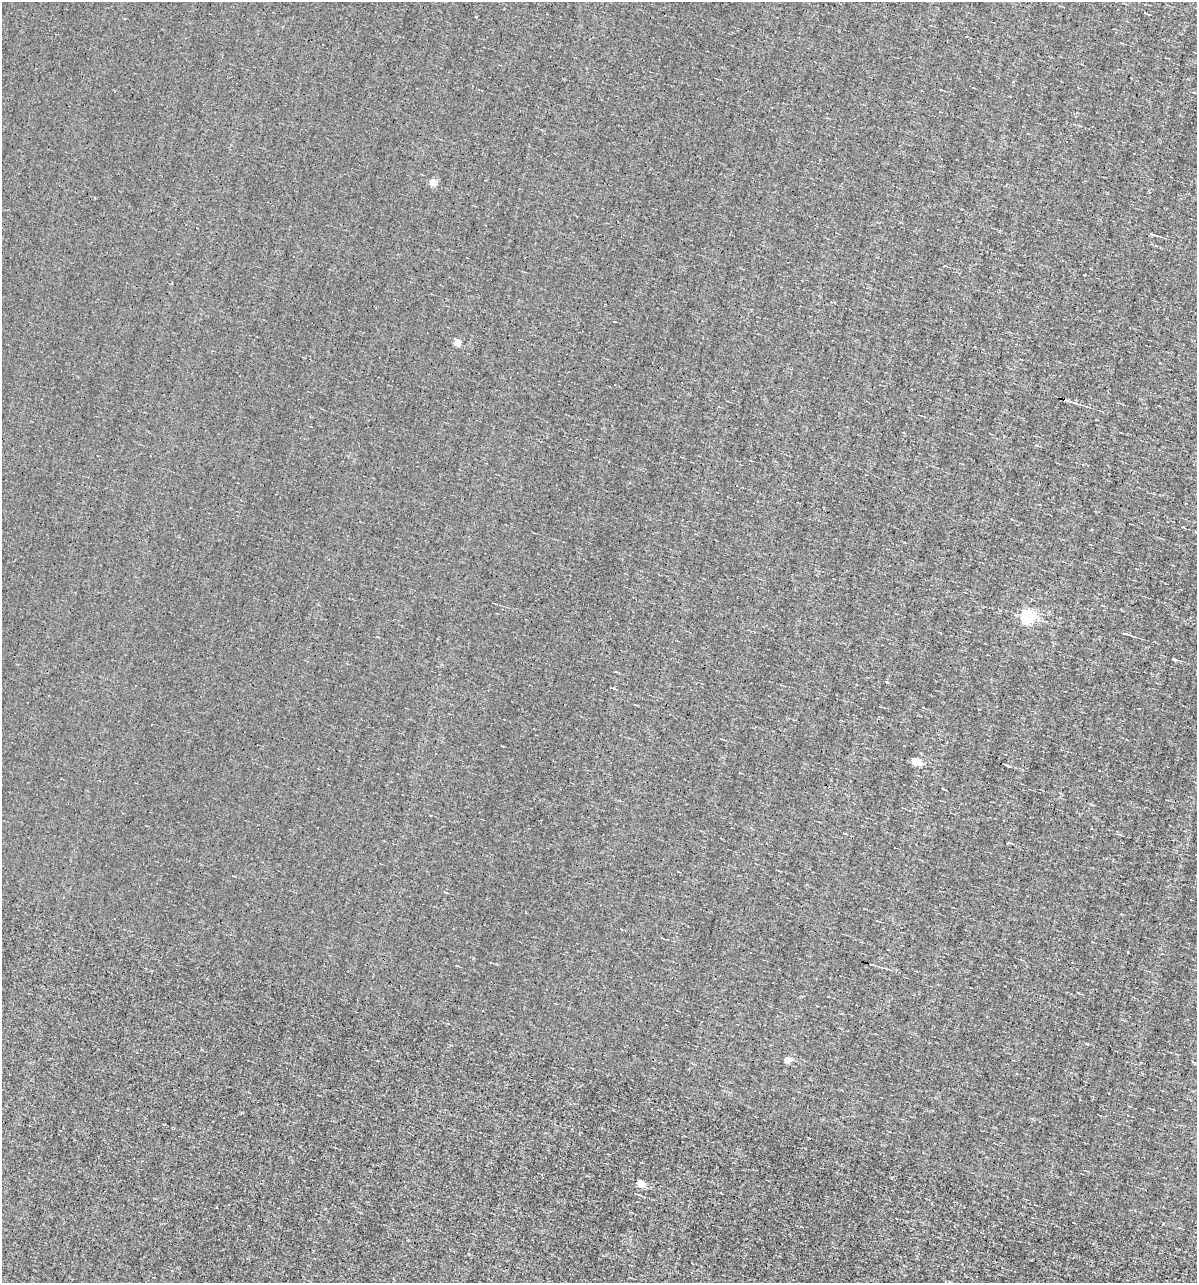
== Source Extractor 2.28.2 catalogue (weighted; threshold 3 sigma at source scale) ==
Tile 6 of 4 x 4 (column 2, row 2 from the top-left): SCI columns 1308-2502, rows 2563-3843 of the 5129 x 5124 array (HDU 1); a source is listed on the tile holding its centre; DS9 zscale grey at full resolution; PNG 1199 x 1285 px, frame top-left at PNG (2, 2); no overlay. Shown black and unused: <1% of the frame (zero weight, under 3 of 4 exposures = <1% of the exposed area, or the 3 px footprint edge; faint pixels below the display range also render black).
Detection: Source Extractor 2.28.2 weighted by HDU 2 'WHT'; one run over the whole footprint, this tile lists its part. Background -0.00277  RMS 0.056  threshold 0.251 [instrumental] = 3 sigma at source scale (4.5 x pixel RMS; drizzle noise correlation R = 1.50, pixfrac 1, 0.05/0.05 arcsec/px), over >= 5 px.
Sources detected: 16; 3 cosmic-ray / hot-pixel residue — not listed; the other 13 listed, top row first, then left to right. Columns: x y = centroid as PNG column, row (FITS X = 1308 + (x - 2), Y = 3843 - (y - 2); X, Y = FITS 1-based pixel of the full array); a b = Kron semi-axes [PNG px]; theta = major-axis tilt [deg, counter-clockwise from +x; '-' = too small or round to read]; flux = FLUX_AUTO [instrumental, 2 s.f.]
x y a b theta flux
476 17 3 2 - 5.2
433 182 4 4 - 100
1152 234 8 3 -13 12
457 342 4 4 - 120
1070 401 18 3 -17 34
1026 616 6 5 - 1200
1126 634 10 2 -17 17
1174 659 7 3 -19 9.7
915 761 6 5 - 220
1086 1044 6 2 -11 6.9
787 1059 5 4 - 110
640 1184 5 4 - 200
216 1207 2 2 - 3.5